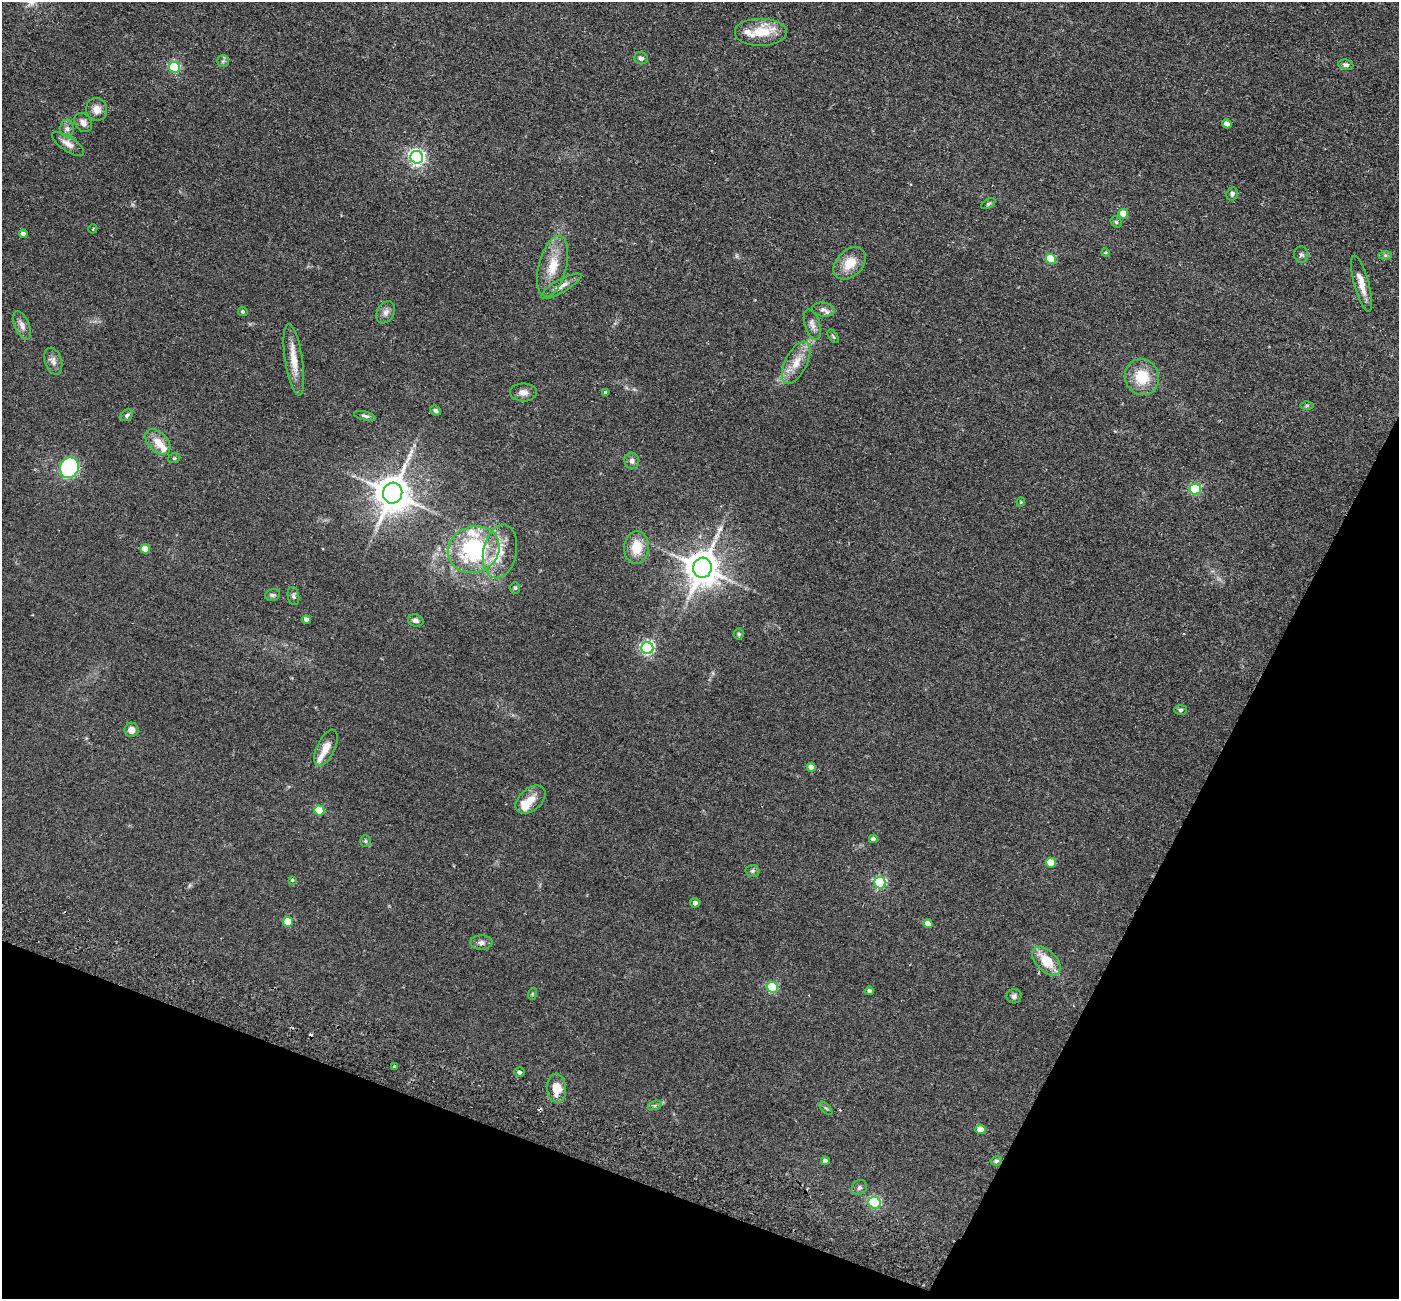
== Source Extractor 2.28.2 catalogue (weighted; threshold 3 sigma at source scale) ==
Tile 15 of 4 x 4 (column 3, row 4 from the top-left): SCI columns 2823-4219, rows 328-1624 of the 5645 x 5710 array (HDU 1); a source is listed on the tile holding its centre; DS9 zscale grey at full resolution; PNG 1401 x 1301 px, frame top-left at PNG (2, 2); each listed source drawn as its Kron ellipse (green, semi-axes under 4 px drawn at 4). Shown black and unused: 21% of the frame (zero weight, under 2 of 3 exposures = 3% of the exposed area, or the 3 px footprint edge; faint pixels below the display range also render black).
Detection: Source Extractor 2.28.2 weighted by HDU 2 'WHT'; one run over the whole footprint, this tile lists its part. Background 0.0602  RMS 0.0078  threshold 0.0353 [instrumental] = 3 sigma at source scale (4.5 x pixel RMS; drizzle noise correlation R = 1.50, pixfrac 1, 0.05/0.05 arcsec/px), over >= 5 px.
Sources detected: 100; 2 cosmic-ray / hot-pixel residue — neither listed nor drawn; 7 inside a brighter listed object's ellipse — not listed separately; the other 91 listed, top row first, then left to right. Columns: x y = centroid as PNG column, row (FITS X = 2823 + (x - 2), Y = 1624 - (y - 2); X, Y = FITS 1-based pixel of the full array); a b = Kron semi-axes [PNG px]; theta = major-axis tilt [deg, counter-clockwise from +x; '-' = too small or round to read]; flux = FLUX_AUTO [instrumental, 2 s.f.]
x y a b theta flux
761 32 26 14 0 19
641 58 7 6 - 2.4
223 61 5 5 - 1.5
1346 65 7 5 -9 2
174 67 5 5 - 71
97 109 11 10 - 6.3
83 123 10 8 -50 3.9
1227 124 5 4 - 6.3
67 129 9 6 -88 2.9
68 144 18 7 -33 5.4
417 157 6 6 - 230
1232 194 7 5 69 1.7
988 204 8 4 30 1.3
1123 214 5 5 - 15
1116 222 6 5 - 1
93 229 4 2 - 0.67
23 234 4 4 - 3.4
1105 253 4 4 - 0.83
1301 255 8 7 - 1.9
1385 255 7 4 1 1.3
1051 259 5 5 - 32
850 263 19 13 45 14
553 266 31 14 76 18
1361 284 29 7 -75 9.7
561 286 23 6 30 5.6
823 310 11 7 -8 3
243 311 5 4 - 1.5
386 312 12 8 59 3.8
22 325 15 7 -66 4.3
812 325 16 7 -72 4.1
833 336 8 4 -55 0.97
294 360 36 8 -82 13
53 361 14 8 -72 4.4
796 363 23 11 63 12
1142 377 18 17 - 21
523 392 13 9 -2 4.6
606 393 4 4 - 3.1
1307 405 6 4 1 1
435 410 5 4 - 1.4
127 415 7 5 40 1.6
365 416 11 4 -14 1.9
158 442 15 9 -46 9.7
174 458 6 5 - 1
632 461 8 7 - 3.2
69 468 10 9 - 70
1195 489 6 5 - 65
393 493 10 9 - 1900
1021 502 4 4 - 0.78
636 547 16 12 85 15
145 549 5 4 - 9.5
474 549 26 23 20 76
500 551 27 16 79 19
702 568 10 9 - 1700
515 588 6 5 - 1.2
272 595 8 5 13 1.6
293 596 9 5 -78 1.8
306 620 4 4 - 3.3
416 620 8 6 -17 2.5
739 634 5 5 - 1.1
647 648 6 6 - 140
1181 710 6 5 - 1.3
131 730 7 7 - 4.6
326 748 20 9 65 8.7
811 767 4 4 - 6.1
531 800 17 11 39 9.1
319 811 5 5 - 26
873 839 4 4 - 2.4
365 841 6 5 - 1.1
1051 863 5 5 - 16
752 871 7 6 - 1.7
292 880 3 3 - 0.76
880 883 6 5 - 91
695 903 5 4 - 2.9
288 922 5 5 - 22
928 924 5 4 - 6.5
481 943 11 7 -2 3.2
1046 961 17 10 -46 18
772 987 6 5 - 54
869 991 4 4 - 2.2
532 994 6 4 72 0.79
1014 996 7 7 - 2.1
394 1066 3 3 - 1.1
519 1072 5 5 - 1.9
557 1088 14 9 -85 12
655 1105 7 4 19 1.4
826 1108 8 3 -45 1
981 1129 5 4 - 11
825 1161 4 4 - 3.4
996 1161 6 4 12 1.3
859 1188 8 7 - 2.1
875 1203 6 5 - 90